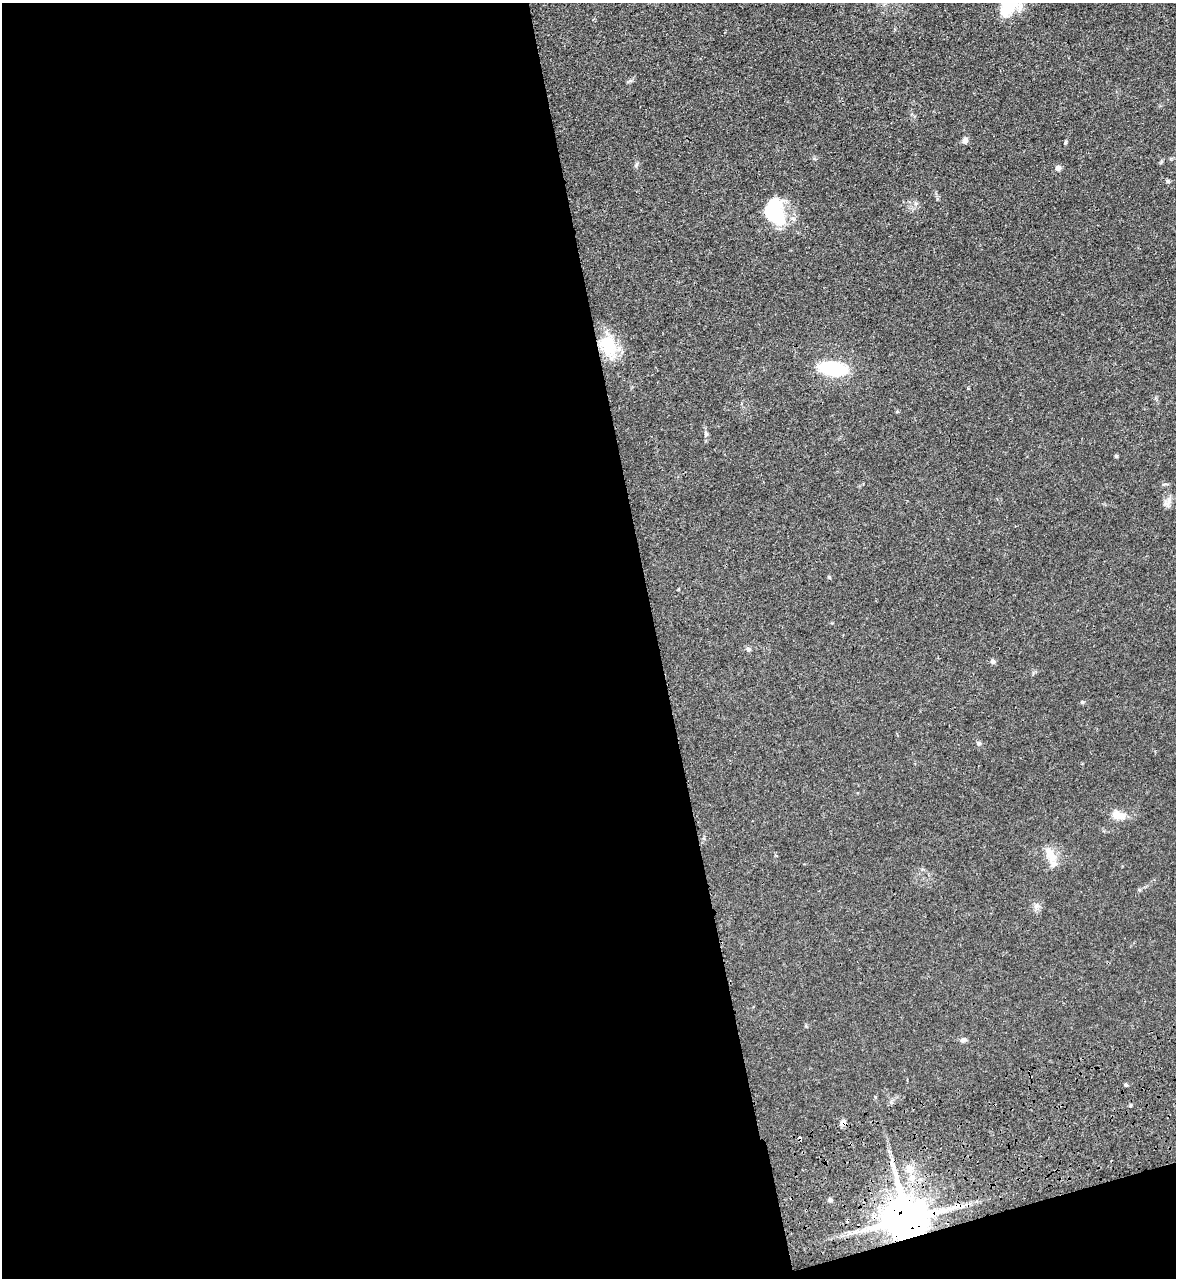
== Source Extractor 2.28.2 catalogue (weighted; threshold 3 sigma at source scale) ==
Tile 13 of 4 x 4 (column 1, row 4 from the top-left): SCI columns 432-1605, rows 176-1451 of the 5334 x 5453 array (HDU 1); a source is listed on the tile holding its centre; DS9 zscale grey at full resolution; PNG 1178 x 1280 px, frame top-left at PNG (2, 3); no overlay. Shown black and unused: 58% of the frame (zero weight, under 3 of 4 exposures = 11% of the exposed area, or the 3 px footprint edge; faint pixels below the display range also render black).
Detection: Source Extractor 2.28.2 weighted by HDU 2 'WHT'; one run over the whole footprint, this tile lists its part. Background 0.0519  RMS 0.0042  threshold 0.0187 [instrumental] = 3 sigma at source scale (4.5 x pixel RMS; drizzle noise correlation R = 1.50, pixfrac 1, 0.05/0.05 arcsec/px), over >= 5 px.
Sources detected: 33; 1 inside a brighter object's white glare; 1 cosmic-ray / hot-pixel residue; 1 long thin detection or spike segment (spike, bleed or trail) — not listed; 2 inside a brighter listed object's ellipse — not listed separately; the other 28 listed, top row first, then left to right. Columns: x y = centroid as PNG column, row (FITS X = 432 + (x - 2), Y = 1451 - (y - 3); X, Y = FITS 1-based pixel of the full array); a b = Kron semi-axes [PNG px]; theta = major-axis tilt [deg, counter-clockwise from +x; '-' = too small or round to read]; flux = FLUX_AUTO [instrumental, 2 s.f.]
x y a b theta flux
1008 3 23 14 78 26
630 81 7 4 18 0.71
965 140 8 7 - 1.6
636 165 8 4 55 0.72
1058 168 7 6 - 1.6
1168 181 6 5 - 0.69
777 216 26 19 -45 22
609 346 30 21 -65 14
833 369 20 9 -7 40
897 412 5 3 - 0.44
706 434 7 5 -76 0.91
1116 456 5 5 - 0.52
1168 503 15 9 59 2.2
829 577 5 3 - 0.42
748 649 6 6 - 0.9
993 661 6 6 - 1.2
1082 702 5 5 - 0.53
979 743 7 5 -20 0.69
1118 815 18 10 -12 5.1
1051 855 22 11 -59 5.9
1139 890 6 4 -1 0.51
1036 906 7 6 - 1.3
963 1040 8 6 20 1.2
1126 1085 6 3 -19 0.51
843 1122 8 7 - 1.7
909 1169 12 11 - 4
830 1200 6 5 - 0.86
906 1219 12 11 - 2200
Overlapping masked pixels (flux is a lower limit): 2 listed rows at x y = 843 1122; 906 1219
Isophote crosses this tile's border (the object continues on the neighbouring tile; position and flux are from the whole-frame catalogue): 1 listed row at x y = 1008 3
Unlisted compact peaks at least as high as the median listed source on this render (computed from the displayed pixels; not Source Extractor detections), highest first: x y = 1065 143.